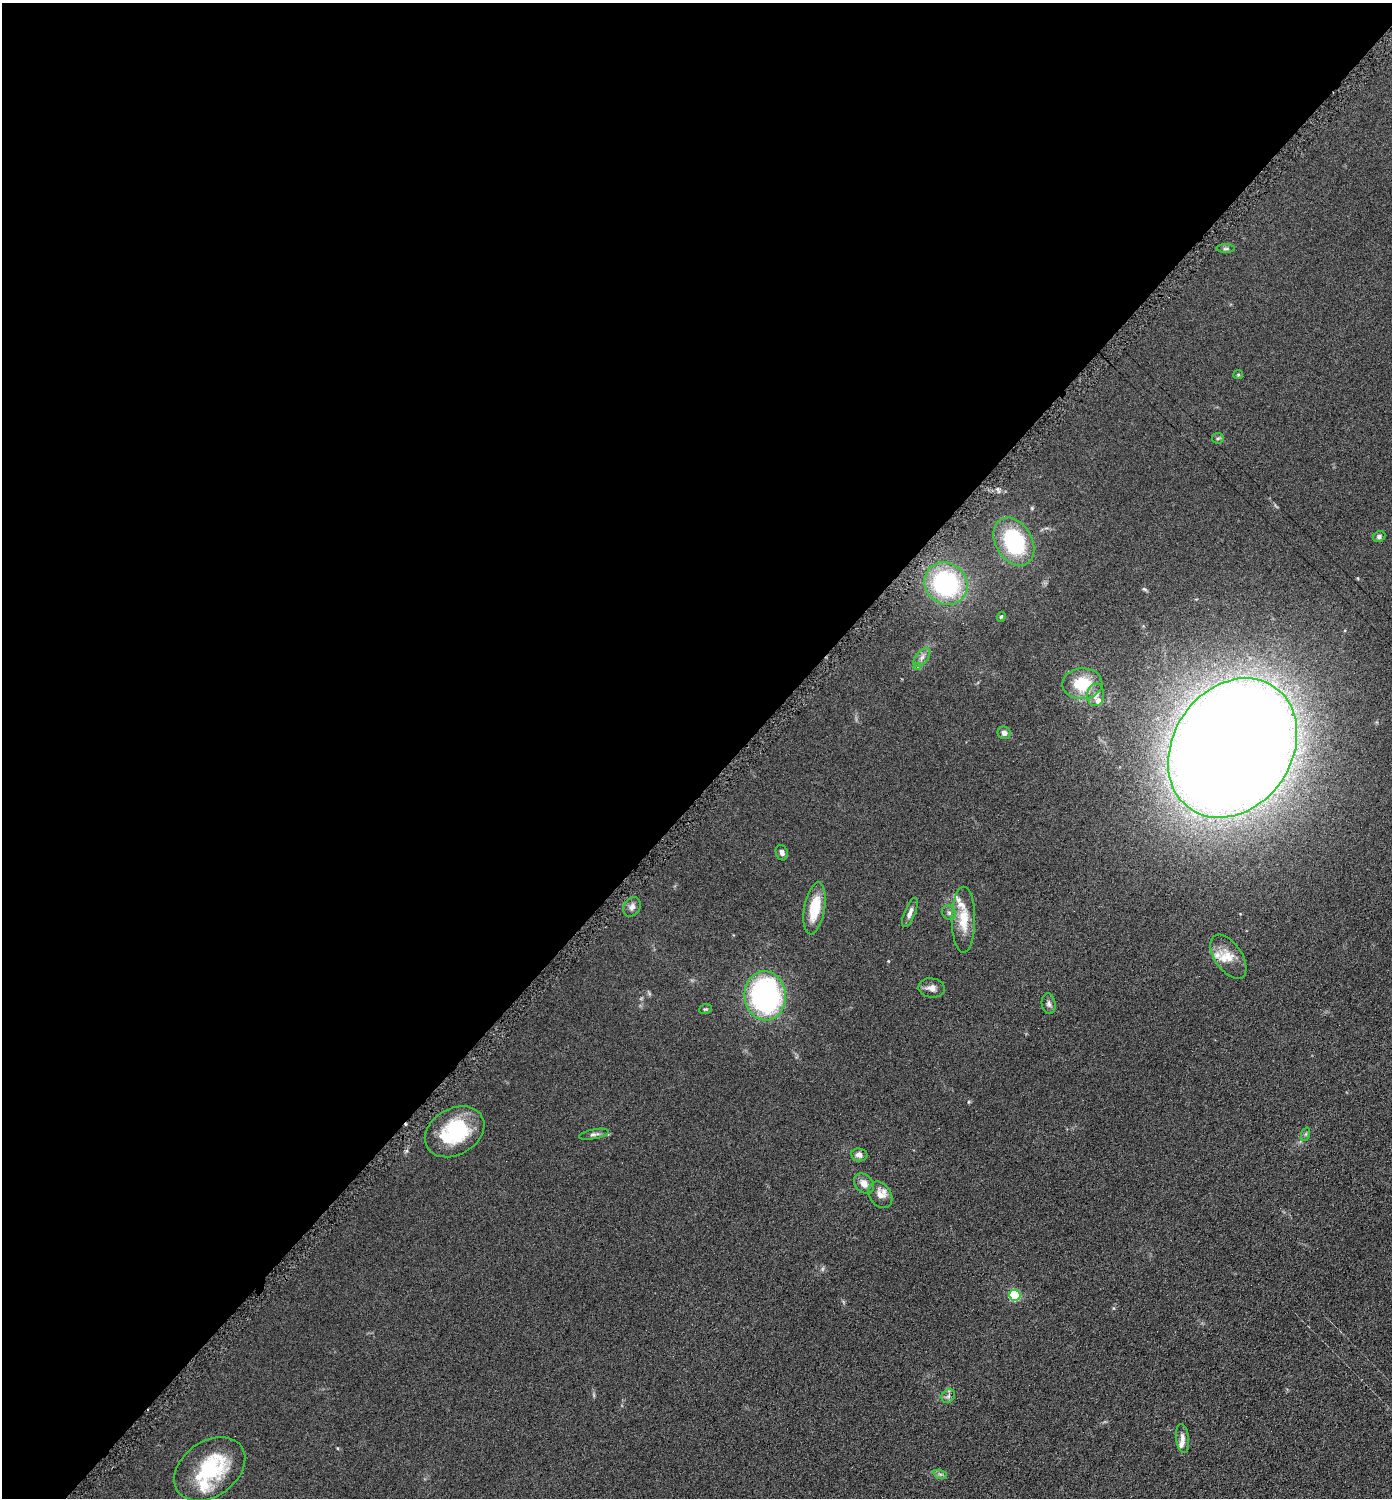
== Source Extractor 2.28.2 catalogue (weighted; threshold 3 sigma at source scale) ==
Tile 5 of 4 x 4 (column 1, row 2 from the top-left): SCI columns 152-1541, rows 3001-4496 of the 6003 x 6002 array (HDU 1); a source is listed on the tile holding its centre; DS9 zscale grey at full resolution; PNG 1394 x 1500 px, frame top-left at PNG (2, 3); each listed source drawn as its Kron ellipse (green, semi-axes under 4 px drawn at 4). Shown black and unused: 53% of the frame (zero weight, under 4 of 8 exposures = <1% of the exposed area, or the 3 px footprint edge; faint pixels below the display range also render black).
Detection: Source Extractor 2.28.2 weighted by HDU 2 'WHT'; one run over the whole footprint, this tile lists its part. Background 0.0917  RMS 0.0078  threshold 0.0321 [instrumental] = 3 sigma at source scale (4.09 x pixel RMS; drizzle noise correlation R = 1.36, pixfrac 0.8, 0.05/0.05 arcsec/px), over >= 5 px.
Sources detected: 44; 1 too faint to see at this stretch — neither listed nor drawn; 8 inside a brighter listed object's ellipse — not listed separately; the other 35 listed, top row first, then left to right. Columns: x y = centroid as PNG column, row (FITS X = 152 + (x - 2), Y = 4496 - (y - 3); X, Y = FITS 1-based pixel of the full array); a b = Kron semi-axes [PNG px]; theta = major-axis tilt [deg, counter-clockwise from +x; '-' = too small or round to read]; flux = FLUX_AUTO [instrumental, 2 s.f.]
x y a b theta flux
1226 249 9 4 0 1.3
1238 375 5 4 - 0.79
1218 438 6 5 - 1.1
1379 537 6 5 - 1.9
1014 542 26 18 -60 64
946 584 22 20 -39 92
1001 617 5 4 - 0.99
922 657 11 6 51 3.1
918 667 4 4 - 1.6
1082 684 20 15 3 23
1096 695 11 8 85 4.4
1004 733 6 6 - 3.2
1233 748 74 59 55 2700
782 853 8 6 -71 2.2
632 907 10 8 57 3.2
815 908 26 10 80 21
910 913 15 5 68 3.7
949 913 8 6 -55 2.1
963 920 33 12 90 16
1228 957 25 13 -56 11
932 988 13 9 -7 4.4
765 996 24 20 -85 150
1049 1004 10 7 -81 2.4
705 1009 6 4 18 1
455 1132 32 23 30 47
594 1134 15 4 11 2.2
1306 1134 7 4 71 1.3
859 1155 8 6 -7 3.5
864 1183 11 8 -46 6.1
880 1195 14 10 -55 7.1
1015 1295 5 5 - 67
948 1396 7 6 - 2
1182 1438 14 6 -82 3.7
210 1469 39 27 36 51
940 1474 7 4 -18 1.4
Overlapping masked pixels (flux is a lower limit): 1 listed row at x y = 455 1132